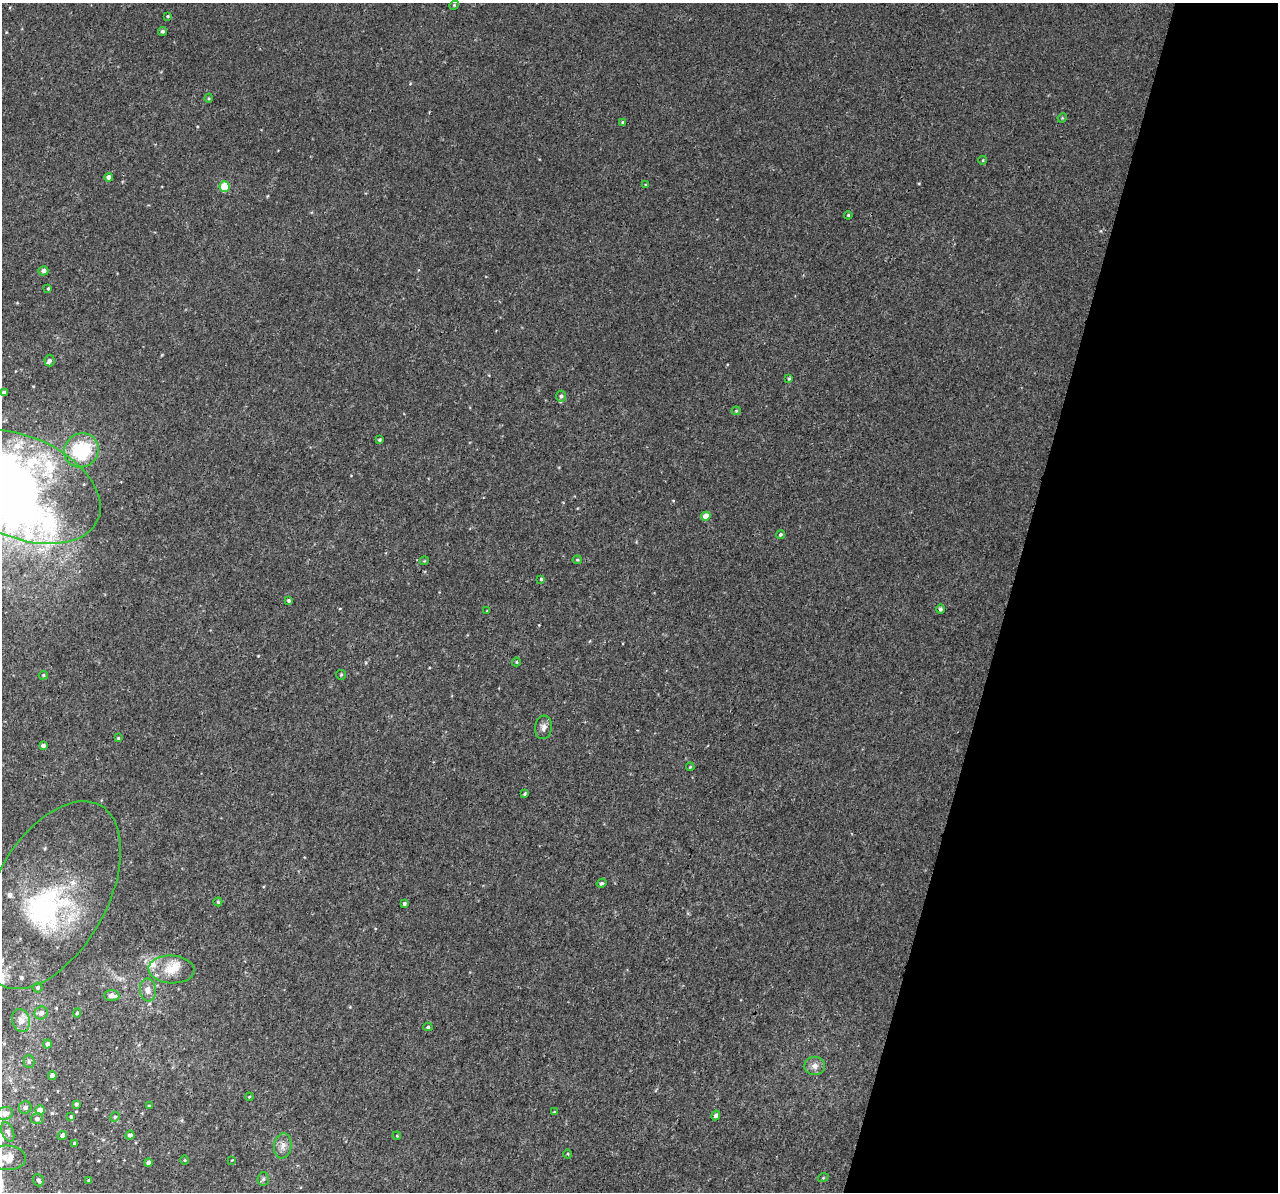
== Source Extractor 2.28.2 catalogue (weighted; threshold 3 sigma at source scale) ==
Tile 8 of 4 x 4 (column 4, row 2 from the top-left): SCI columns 3870-5145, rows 2758-3947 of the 5158 x 5405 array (HDU 1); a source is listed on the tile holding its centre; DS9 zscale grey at full resolution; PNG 1280 x 1194 px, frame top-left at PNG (2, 3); each listed source drawn as its Kron ellipse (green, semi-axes under 4 px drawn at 4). Shown black and unused: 21% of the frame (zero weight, under 3 of 4 exposures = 4% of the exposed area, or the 3 px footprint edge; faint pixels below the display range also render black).
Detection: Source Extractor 2.28.2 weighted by HDU 2 'WHT'; one run over the whole footprint, this tile lists its part. Background 0.00189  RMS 0.0026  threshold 0.0118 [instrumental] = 3 sigma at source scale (4.5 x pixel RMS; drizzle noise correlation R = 1.50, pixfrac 1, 0.0396/0.0396 arcsec/px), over >= 5 px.
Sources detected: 95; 3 inside a brighter object's white glare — neither listed nor drawn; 13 inside a brighter listed object's ellipse — not listed separately; the other 79 listed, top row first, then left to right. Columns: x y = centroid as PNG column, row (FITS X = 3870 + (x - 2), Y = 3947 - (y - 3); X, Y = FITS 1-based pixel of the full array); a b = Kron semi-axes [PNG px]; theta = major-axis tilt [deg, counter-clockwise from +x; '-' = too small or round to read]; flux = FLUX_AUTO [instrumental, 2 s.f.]
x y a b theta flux
454 5 5 4 - 0.29
168 16 4 3 - 0.28
163 31 4 4 - 0.53
209 98 4 3 - 0.23
1062 118 5 4 - 0.26
623 122 4 4 - 0.52
983 160 4 3 - 0.21
109 177 4 4 - 1.1
646 185 3 3 - 0.23
224 187 5 5 - 8.7
848 215 4 3 - 0.24
43 271 5 4 - 0.95
48 288 4 3 - 0.26
49 360 6 5 - 0.57
789 378 3 3 - 0.39
4 393 4 4 - 0.65
561 396 5 5 - 0.56
736 411 4 4 - 0.26
380 440 4 3 - 0.35
81 450 18 16 40 17
22 487 83 50 -23 180
706 516 5 4 - 3.3
780 535 4 4 - 0.42
577 560 4 4 - 0.36
424 561 4 3 - 0.23
541 579 4 4 - 0.34
289 601 4 3 - 0.43
940 609 4 4 - 0.56
487 611 3 3 - 0.21
516 662 4 4 - 0.27
43 675 5 4 - 0.33
341 675 5 4 - 0.3
543 727 12 8 85 1.3
118 738 3 3 - 0.34
43 746 4 4 - 0.91
690 767 4 3 - 0.23
525 794 3 3 - 0.37
601 883 5 4 - 0.48
50 895 103 56 61 41
218 902 4 4 - 0.32
404 903 4 3 - 0.45
171 969 23 14 -3 4.8
38 988 5 5 - 0.51
148 990 11 8 -84 1.7
112 996 8 5 -3 1.6
41 1013 7 6 - 1.2
77 1013 4 4 - 0.35
21 1021 12 9 -74 2.1
428 1027 4 4 - 0.36
47 1044 4 4 - 0.86
29 1061 6 5 - 0.48
815 1066 10 9 - 1.5
52 1075 4 4 - 1.2
249 1097 4 3 - 0.21
76 1104 4 3 - 0.54
149 1106 3 3 - 0.22
25 1108 6 6 - 0.67
40 1110 5 5 - 2.4
554 1112 4 3 - 0.26
5 1113 8 6 13 1.5
716 1115 5 4 - 0.98
71 1117 4 3 - 0.36
115 1117 5 4 - 0.41
37 1119 6 5 - 0.69
8 1132 10 6 -68 0.92
62 1135 4 4 - 0.66
130 1135 4 4 - 0.87
397 1136 4 3 - 0.2
75 1143 4 4 - 0.54
283 1146 12 8 82 1.8
568 1154 4 3 - 0.21
7 1158 18 12 -3 3.9
185 1160 5 3 - 0.22
232 1160 3 2 - 0.16
148 1162 4 4 - 1
823 1178 5 3 - 0.23
263 1179 7 5 85 0.54
38 1180 6 5 - 0.68
89 1180 4 3 - 0.27
Isophote crosses this tile's border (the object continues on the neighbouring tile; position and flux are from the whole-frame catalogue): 2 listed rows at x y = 22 487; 7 1158